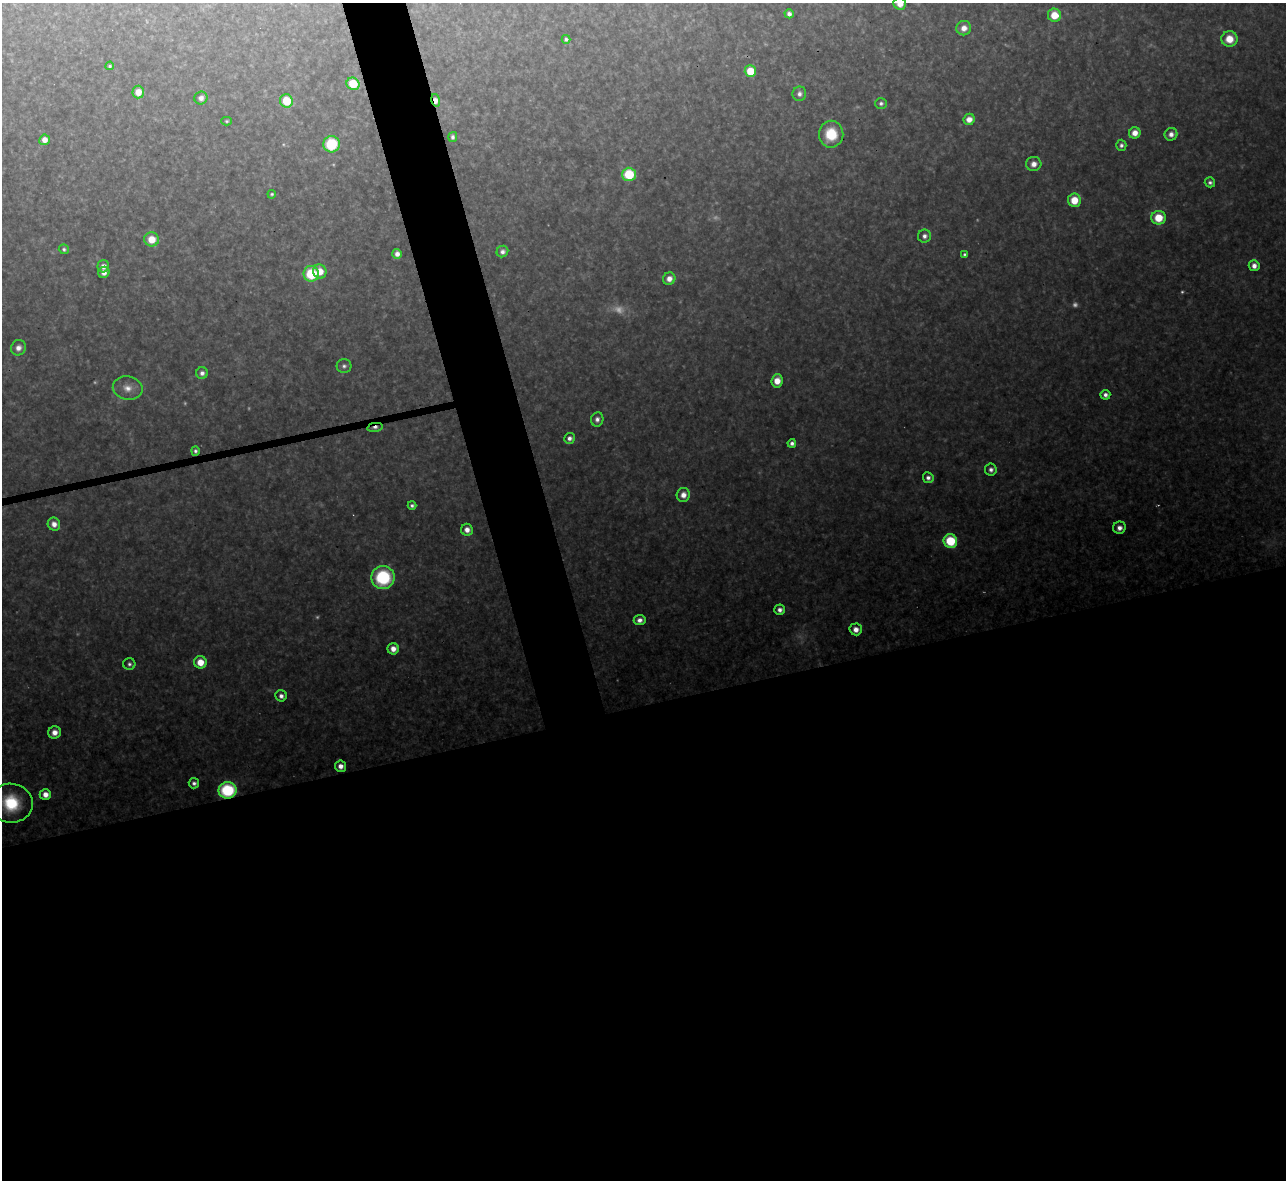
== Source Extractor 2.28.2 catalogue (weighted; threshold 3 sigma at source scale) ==
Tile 15 of 4 x 4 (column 3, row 4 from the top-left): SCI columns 2567-3850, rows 142-1319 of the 5133 x 5115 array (HDU 1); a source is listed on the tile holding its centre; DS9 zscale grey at full resolution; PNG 1288 x 1182 px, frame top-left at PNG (2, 3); each listed source drawn as its Kron ellipse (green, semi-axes under 4 px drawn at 4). Shown black and unused: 44% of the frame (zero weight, under 3 of 4 exposures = <1% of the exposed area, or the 3 px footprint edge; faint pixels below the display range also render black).
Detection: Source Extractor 2.28.2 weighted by HDU 2 'WHT'; one run over the whole footprint, this tile lists its part. Background 0.319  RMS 0.019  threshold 0.0871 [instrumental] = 3 sigma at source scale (4.5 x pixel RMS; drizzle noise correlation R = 1.50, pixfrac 1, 0.05/0.05 arcsec/px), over >= 5 px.
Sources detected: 83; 8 too faint to see at this stretch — neither listed nor drawn; the other 75 listed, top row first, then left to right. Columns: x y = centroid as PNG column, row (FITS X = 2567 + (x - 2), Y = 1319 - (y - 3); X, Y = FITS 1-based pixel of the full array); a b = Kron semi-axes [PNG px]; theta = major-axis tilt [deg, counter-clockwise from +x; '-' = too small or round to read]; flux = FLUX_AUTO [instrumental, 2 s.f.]
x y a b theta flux
900 4 6 5 - 20
789 14 5 4 - 8.8
1054 15 6 6 - 42
964 28 7 7 - 17
566 39 4 4 - 6.2
1229 39 8 8 - 37
110 66 4 4 - 3.6
750 71 6 5 - 63
353 84 6 6 - 59
138 92 6 6 - 23
799 94 7 7 - 9.3
201 98 6 6 - 11
436 100 6 4 -77 16
286 101 6 6 - 66
881 103 6 5 - 6
969 119 6 5 - 19
227 121 5 4 - 3.2
1135 133 6 5 - 19
831 134 13 12 - 64
1171 134 6 6 - 13
453 137 5 4 - 6
45 140 5 5 - 16
331 144 8 8 - 100
1121 145 5 5 - 6.7
1034 164 7 7 - 15
629 174 7 6 - 98
1210 182 5 5 - 6.2
272 194 4 3 - 3.6
1074 200 7 6 - 45
1158 218 7 7 - 58
924 236 6 6 - 9.4
152 239 7 7 - 39
64 249 5 5 - 4.5
502 251 6 5 - 8.4
397 254 5 5 - 13
965 254 3 3 - 3.9
103 266 6 6 - 14
1254 266 5 5 - 16
320 271 7 6 - 28
104 272 6 5 - 12
311 274 8 7 - 100
669 279 6 6 - 17
18 348 8 7 - 13
344 366 7 7 - 7.2
202 373 6 6 - 8.7
777 381 6 5 - 28
128 388 15 11 -11 23
1105 395 5 4 - 10
597 419 7 6 - 9.6
375 427 8 4 11 7.4
569 438 5 5 - 10
792 443 4 4 - 7.6
195 451 5 4 - 5
991 470 6 6 - 9.3
928 478 5 5 - 8.3
683 495 7 6 - 18
412 506 4 4 - 5.7
54 524 6 6 - 17
1119 528 6 6 - 12
467 530 6 6 - 14
950 541 7 6 - 100
383 577 11 11 - 170
780 610 5 5 - 10
640 620 6 5 - 13
856 629 6 6 - 16
393 649 5 5 - 18
200 662 6 6 - 35
129 664 6 6 - 6.2
281 696 6 5 - 9.4
54 732 6 6 - 19
340 766 6 5 - 15
194 783 5 5 - 7.6
227 790 9 8 - 170
45 794 6 5 - 20
11 803 22 19 -7 120
Overlapping masked pixels (flux is a lower limit): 3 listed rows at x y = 436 100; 375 427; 227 790
Isophote crosses this tile's border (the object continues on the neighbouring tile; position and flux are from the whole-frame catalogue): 2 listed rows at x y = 900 4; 11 803